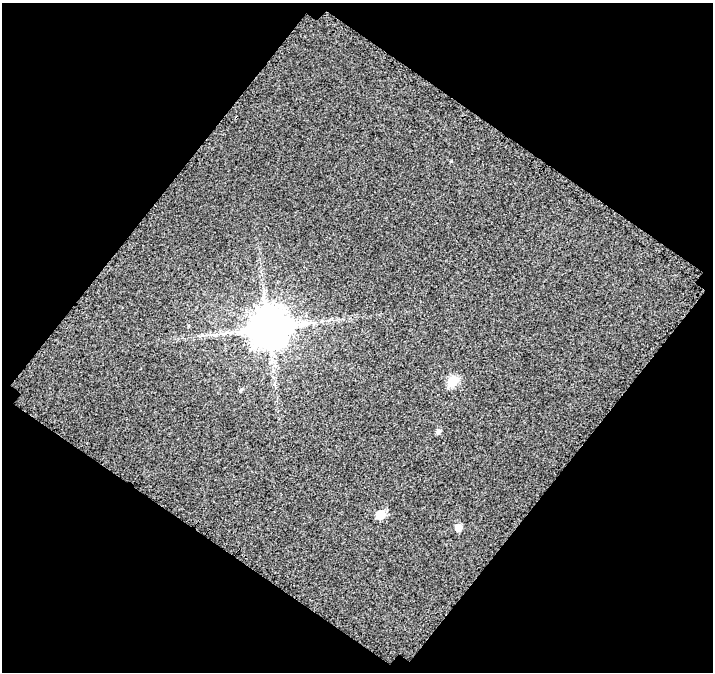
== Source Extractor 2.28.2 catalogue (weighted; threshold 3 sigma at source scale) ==
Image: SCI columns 49-759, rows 70-739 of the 806 x 809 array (HDU 1 of 3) = the unmasked area's bounding box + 8 px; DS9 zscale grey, full resolution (1 PNG px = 1 image px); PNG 715 x 674 px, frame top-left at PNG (2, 3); no overlay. Shown black and unused: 49% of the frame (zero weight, under 3 of 4 exposures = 20% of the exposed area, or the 3 px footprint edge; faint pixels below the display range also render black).
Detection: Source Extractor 2.28.2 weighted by HDU 2 'WHT'. Background 0.0644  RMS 0.3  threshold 1.34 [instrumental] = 3 sigma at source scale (4.5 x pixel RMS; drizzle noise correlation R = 1.50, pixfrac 1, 0.0396/0.0396 arcsec/px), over >= 5 px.
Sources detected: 7; all 7 listed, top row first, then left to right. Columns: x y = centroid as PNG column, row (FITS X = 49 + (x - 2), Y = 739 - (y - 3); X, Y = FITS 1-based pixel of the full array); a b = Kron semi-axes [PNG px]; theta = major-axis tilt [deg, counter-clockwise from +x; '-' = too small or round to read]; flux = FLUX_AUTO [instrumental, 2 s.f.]
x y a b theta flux
304 323 18 9 4 320
268 328 11 11 - 100000
453 381 6 6 - 1800
241 390 5 4 - 40
438 431 5 5 - 100
380 514 6 5 - 950
458 527 5 5 - 320